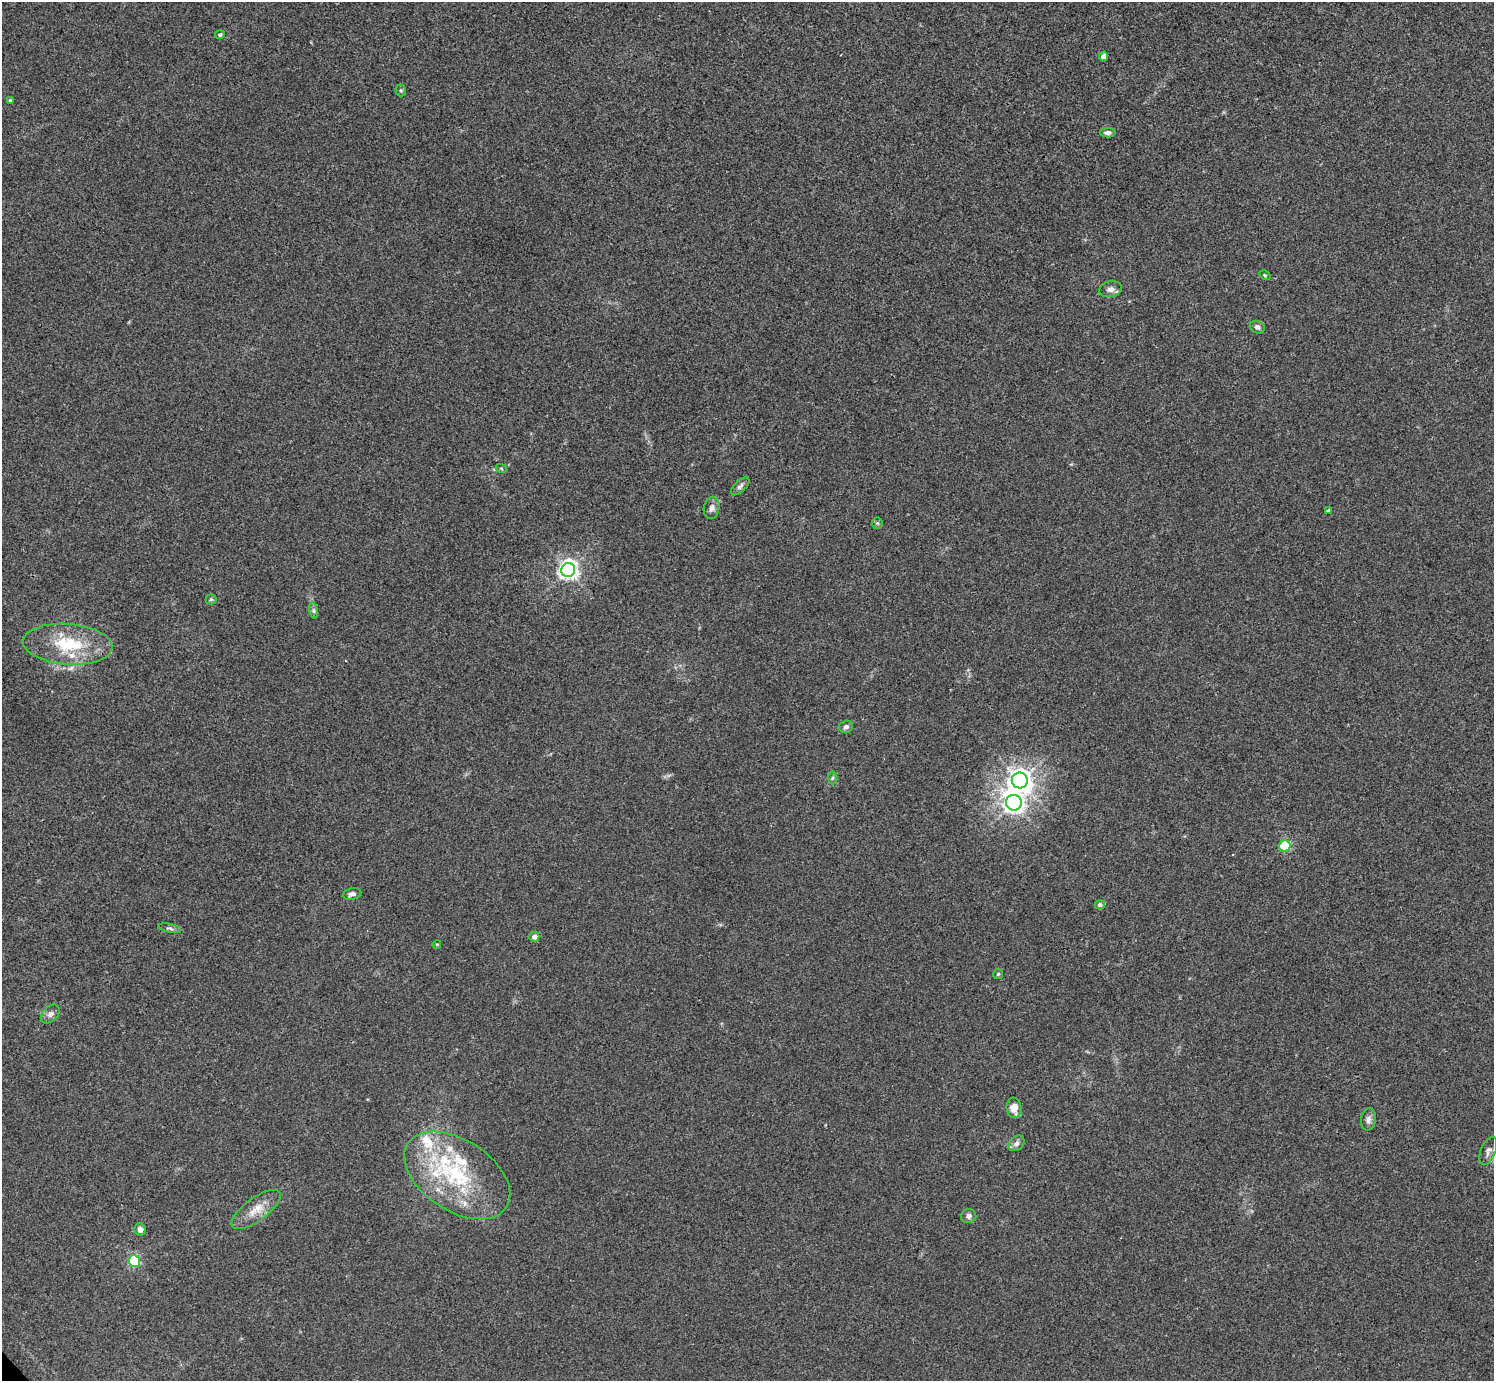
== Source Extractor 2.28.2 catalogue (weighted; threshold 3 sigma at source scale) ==
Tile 10 of 4 x 4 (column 2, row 3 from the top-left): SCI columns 1496-2987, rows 1539-2917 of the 5976 x 5974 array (HDU 1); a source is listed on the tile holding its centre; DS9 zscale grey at full resolution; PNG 1496 x 1383 px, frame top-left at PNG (2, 2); each listed source drawn as its Kron ellipse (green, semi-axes under 4 px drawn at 4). Shown black and unused: <1% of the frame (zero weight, under 3 of 4 exposures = <1% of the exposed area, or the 3 px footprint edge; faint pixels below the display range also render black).
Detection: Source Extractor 2.28.2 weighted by HDU 2 'WHT'; one run over the whole footprint, this tile lists its part. Background 0.0246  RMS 0.0046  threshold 0.0207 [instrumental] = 3 sigma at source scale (4.5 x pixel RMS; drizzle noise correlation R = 1.50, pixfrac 1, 0.05/0.05 arcsec/px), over >= 5 px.
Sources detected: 44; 6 inside a brighter listed object's ellipse — not listed separately; the other 38 listed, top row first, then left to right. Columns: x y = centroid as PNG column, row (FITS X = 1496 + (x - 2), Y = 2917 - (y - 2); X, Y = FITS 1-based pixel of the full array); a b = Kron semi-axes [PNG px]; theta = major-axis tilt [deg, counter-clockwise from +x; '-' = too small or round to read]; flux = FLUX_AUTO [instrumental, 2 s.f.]
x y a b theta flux
220 35 5 4 - 1
1103 56 5 4 - 3
401 91 6 5 - 0.72
10 100 3 3 - 0.57
1108 133 8 4 -1 1.4
1265 275 6 4 -31 0.56
1110 289 11 8 11 2.6
1257 327 8 6 -27 1.7
501 468 5 3 - 0.47
740 486 11 5 42 1.5
712 508 11 8 79 2
1328 511 4 3 - 0.57
877 523 6 5 - 0.66
568 570 7 6 - 230
211 599 5 5 - 0.63
314 610 8 4 -82 1
68 644 45 20 -4 26
846 727 7 6 - 1.4
832 778 6 4 88 0.75
1020 780 8 8 - 380
1014 803 8 7 - 260
1285 846 6 5 - 38
352 894 9 5 14 1.8
1100 905 5 4 - 1.2
170 928 11 4 -12 1.1
534 937 5 5 - 2.2
437 944 4 3 - 0.36
998 974 5 5 - 0.61
50 1014 11 7 46 1.9
1014 1108 10 7 -83 4.4
1368 1119 11 7 82 2
1016 1143 9 6 43 1.7
1488 1151 15 7 67 2.2
457 1175 59 35 -33 53
256 1209 29 11 36 7.5
969 1216 7 7 - 1.7
140 1230 6 5 - 2.2
134 1261 6 5 - 54